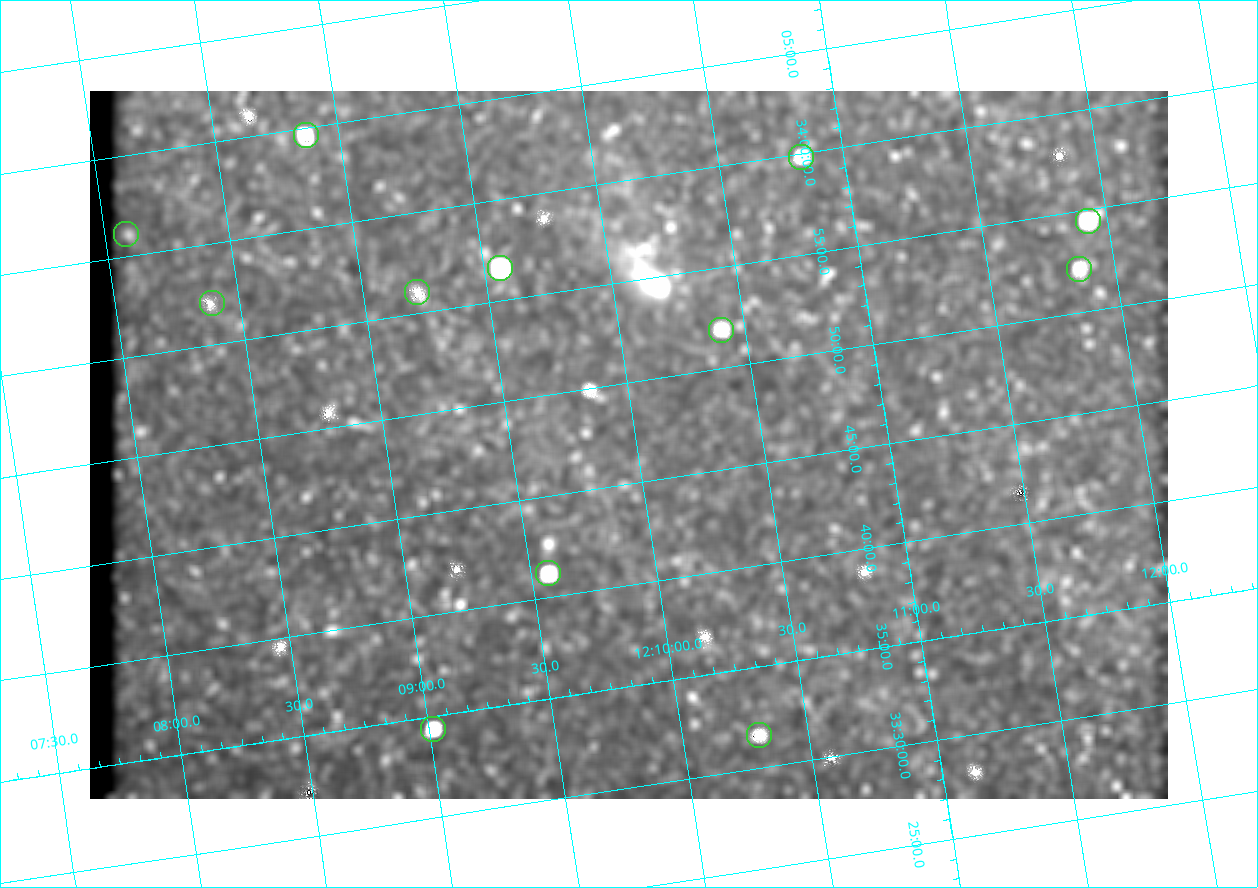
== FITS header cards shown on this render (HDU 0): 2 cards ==
NAXIS1  =                 1078
NAXIS2  =                  708

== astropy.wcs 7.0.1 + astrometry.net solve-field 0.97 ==
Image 1078 x 708 px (HDU 0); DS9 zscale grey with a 90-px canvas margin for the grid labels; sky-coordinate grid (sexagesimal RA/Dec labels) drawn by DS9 from the SOLVED WCS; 12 Tycho-2 reference stars matched to detected sources circled (green)
Header WCS: none
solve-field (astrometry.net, Tycho-2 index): SOLVED blind (the file carries no WCS)
Solved WCS: RA---TAN-SIP/DEC--TAN-SIP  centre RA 12:09:58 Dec +33:47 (182.49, +33.78 deg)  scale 3 arcsec/px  FOV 54.0' x 35.4'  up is +9 deg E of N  parity flipped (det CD > 0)
(file carries no celestial WCS; the grid is the blind solution)
Tycho-2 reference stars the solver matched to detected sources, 12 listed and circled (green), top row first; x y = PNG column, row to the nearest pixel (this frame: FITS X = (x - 90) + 1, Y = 708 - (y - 91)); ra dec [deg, ICRS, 3 dp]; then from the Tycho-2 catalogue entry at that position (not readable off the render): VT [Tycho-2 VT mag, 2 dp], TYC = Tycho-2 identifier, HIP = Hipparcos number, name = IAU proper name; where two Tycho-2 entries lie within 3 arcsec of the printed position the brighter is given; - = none
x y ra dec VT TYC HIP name
306 135 182.217 +34.078 10.97 2529-1713-1 - -
801 157 182.707 +33.997 11.63 2529-1841-1 - -
1088 221 182.981 +33.908 10.81 2529-1789-1 - -
126 234 182.022 +34.018 10.39 2529-1353-1 - -
500 268 182.392 +33.944 9.84 2529-1255-1 59276 -
1079 269 182.965 +33.869 12.02 2529-805-1 - -
417 292 182.305 +33.934 12.65 2529-1793-1 - -
212 303 182.097 +33.951 11.96 2529-1435-1 - -
721 330 182.601 +33.865 11.69 2529-1735-1 - -
548 573 182.392 +33.687 10.79 2527-1378-1 - -
433 729 182.255 +33.573 10.77 2527-1252-1 - -
759 735 182.576 +33.526 12.18 2527-1353-1 - -